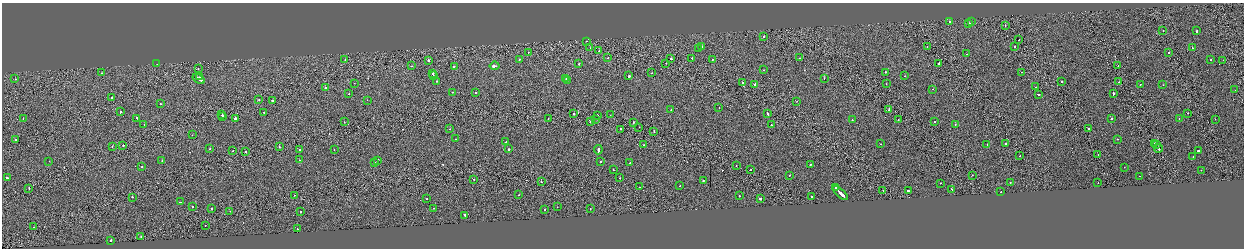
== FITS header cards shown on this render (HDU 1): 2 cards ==
NAXIS1  =                 2484
NAXIS2  =                  492

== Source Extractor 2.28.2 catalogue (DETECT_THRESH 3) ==
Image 2484 x 492 px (HDU 1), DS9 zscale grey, zoomed out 1/2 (1 PNG px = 2 x 2 image px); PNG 1246 x 250 px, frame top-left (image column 1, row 491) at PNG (2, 3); each listed source drawn as its Kron ellipse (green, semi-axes under 4 px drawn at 4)
Background -0.00147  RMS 0.062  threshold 0.187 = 3 sigma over >= 5 px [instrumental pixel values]
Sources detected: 212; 19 cannot appear on this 1/2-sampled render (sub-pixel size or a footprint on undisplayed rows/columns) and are neither listed nor drawn; the other 193 listed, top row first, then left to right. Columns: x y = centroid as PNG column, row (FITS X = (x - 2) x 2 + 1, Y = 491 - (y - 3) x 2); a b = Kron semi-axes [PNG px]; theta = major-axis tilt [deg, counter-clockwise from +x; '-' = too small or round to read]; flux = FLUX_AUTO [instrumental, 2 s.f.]
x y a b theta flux
950 22 2 2 - 130
972 22 2 1 - 44
969 23 2 2 - 48
1005 26 2 1 - 41
1163 31 2 1 - 24
1196 31 2 2 - 330
764 36 2 2 - 120
1019 40 2 1 - 43
586 41 2 1 - 19
702 47 2 2 - 53
927 47 2 1 - 25
1015 47 2 1 - 45
590 48 2 1 - 18
1192 48 2 2 - 60
698 49 2 2 - 68
599 50 2 1 - 73
528 52 2 1 - 19
1169 52 2 1 - 450
967 54 2 1 - 31
608 58 2 2 - 58
692 58 2 2 - 34
800 58 2 2 - 25
345 59 2 2 - 26
519 59 2 2 - 46
671 59 2 2 - 54
1211 59 2 2 - 30
429 60 2 2 - 210
712 60 2 1 - 21
1223 60 2 1 - 28
666 63 2 1 - 15
938 63 2 1 - 130
157 64 2 1 - 210
579 64 2 2 - 92
412 66 2 1 - 28
454 66 2 2 - 75
495 66 5 2 - 210
1118 66 2 1 - 44
198 68 2 1 - 15
763 70 2 2 - 17
885 72 2 1 - 79
1021 72 2 1 - 23
102 73 2 2 - 60
433 73 2 2 - 46
652 73 2 1 - 83
433 75 2 1 - 14
629 76 2 2 - 340
905 76 2 1 - 46
200 77 2 2 - 95
824 78 2 2 - 69
15 79 2 1 - 43
199 79 7 2 -31 210
566 79 2 1 - 24
568 80 2 2 - 390
436 81 2 2 - 250
1062 81 2 1 - 46
1119 82 2 2 - 57
354 83 2 2 - 19
743 83 2 1 - 260
755 84 3 2 - 380
886 84 2 1 - 15
1140 85 2 2 - 86
1163 85 2 1 - 12
1035 87 2 1 - 25
325 88 2 2 - 120
933 89 2 1 - 24
1235 90 2 1 - 14
452 92 2 2 - 27
476 92 2 2 - 50
349 94 2 2 - 48
1038 94 2 2 - 100
1113 94 3 2 - 160
112 98 2 2 - 160
259 100 2 1 - 54
367 100 2 1 - 14
272 101 2 2 - 81
797 101 2 2 - 32
161 104 2 2 - 22
719 108 2 1 - 33
671 110 2 2 - 26
889 110 3 2 - 280
120 112 2 2 - 83
264 112 2 2 - 19
1188 113 2 1 - 33
574 114 2 2 - 110
768 114 4 1 - 230
222 115 2 1 - 27
610 115 2 1 - 22
597 116 2 1 - 67
223 117 2 2 - 95
23 118 2 1 - 50
137 118 2 2 - 55
235 118 2 2 - 69
1112 118 2 2 - 75
548 119 2 2 - 36
596 119 2 2 - 24
1179 119 2 2 - 25
1215 119 2 1 - 23
852 120 2 2 - 34
898 120 2 2 - 49
935 121 2 2 - 28
344 122 2 1 - 15
591 122 2 1 - 62
633 122 2 2 - 60
144 124 2 2 - 45
771 125 2 2 - 48
955 125 2 2 - 46
639 127 2 1 - 30
450 129 2 2 - 26
620 129 2 2 - 45
1088 129 2 2 - 61
654 131 2 2 - 41
192 135 2 2 - 30
15 139 2 2 - 46
455 139 2 2 - 28
1117 139 2 2 - 27
506 142 3 2 - 100
881 144 2 1 - 21
987 144 2 2 - 33
1005 144 2 2 - 38
1155 144 2 2 - 190
1157 144 2 1 - 140
123 145 2 2 - 210
643 145 2 1 - 8.6
112 146 2 1 - 47
279 147 2 1 - 41
1158 148 4 2 - 470
210 149 2 2 - 42
508 149 2 2 - 84
300 150 2 2 - 58
334 150 2 2 - 25
598 150 4 2 - 140
1199 150 3 2 - 300
233 151 2 1 - 25
246 152 2 1 - 190
1098 155 2 1 - 40
1020 156 2 2 - 73
1193 157 2 2 - 27
299 160 2 2 - 26
378 160 2 2 - 130
49 161 2 1 - 21
162 161 2 2 - 39
374 162 2 2 - 54
600 162 2 2 - 52
630 163 2 2 - 67
810 164 3 2 - 98
736 165 2 1 - 65
142 167 2 2 - 34
1124 167 2 1 - 13
613 170 2 1 - 28
751 170 2 1 - 43
1201 170 2 2 - 34
790 175 2 2 - 18
972 175 2 1 - 24
1139 176 2 1 - 22
7 178 2 2 - 62
619 178 2 2 - 40
474 179 2 1 - 58
703 180 2 2 - 79
541 182 2 1 - 59
1010 182 2 2 - 55
940 183 2 2 - 68
1098 183 2 1 - 20
680 186 2 2 - 59
640 187 2 1 - 19
29 188 2 1 - 86
836 188 3 2 - 410
952 189 2 2 - 36
883 190 3 1 - 89
908 191 2 2 - 360
1001 192 2 2 - 35
840 193 9 2 -43 490
294 195 2 2 - 22
519 195 2 1 - 19
739 196 2 2 - 26
132 197 2 2 - 100
811 197 2 2 - 52
427 199 2 2 - 31
760 199 2 2 - 320
180 202 2 2 - 42
192 207 2 2 - 190
557 207 2 1 - 31
434 208 2 2 - 44
212 209 2 2 - 26
590 209 2 1 - 22
545 210 2 2 - 40
230 211 2 1 - 25
300 212 2 2 - 55
465 215 3 2 - 110
205 225 2 1 - 51
34 227 2 1 - 20
297 229 2 2 - 31
141 236 2 2 - 52
111 240 2 2 - 86
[19 sub-pixel or undisplayed-footprint detections neither listed nor drawn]